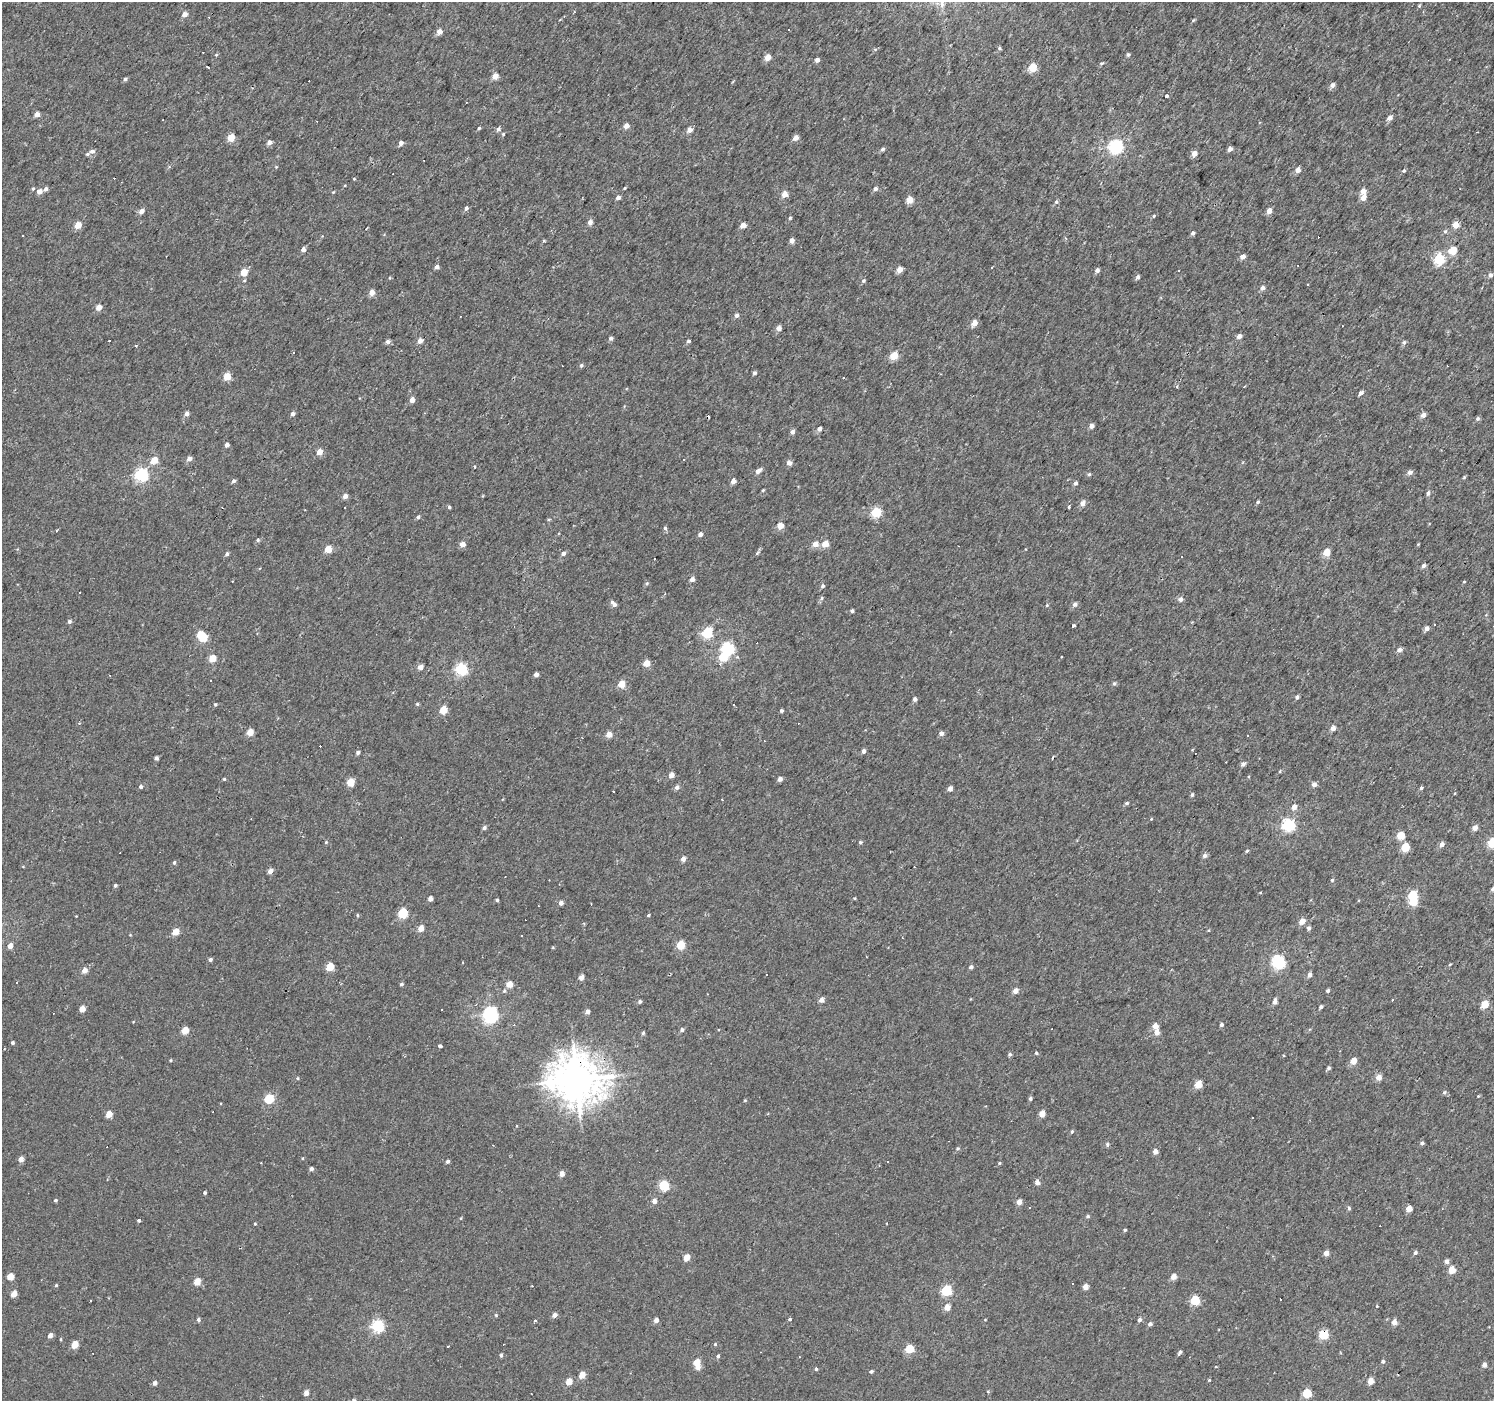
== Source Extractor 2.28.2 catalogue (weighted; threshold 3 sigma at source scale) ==
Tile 10 of 4 x 4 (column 2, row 3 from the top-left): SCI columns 1493-2984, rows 1572-2970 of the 5971 x 6007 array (HDU 1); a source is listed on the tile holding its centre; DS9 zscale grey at full resolution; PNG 1496 x 1403 px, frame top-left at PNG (2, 2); no overlay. Shown black and unused: <1% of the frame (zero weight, under 2 of 3 exposures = <1% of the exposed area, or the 3 px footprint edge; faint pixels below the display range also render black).
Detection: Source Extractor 2.28.2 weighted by HDU 2 'WHT'; one run over the whole footprint, this tile lists its part. Background 0.00425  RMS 0.0033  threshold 0.0147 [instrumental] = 3 sigma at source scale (4.5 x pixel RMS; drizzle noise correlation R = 1.50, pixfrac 1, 0.0396/0.0396 arcsec/px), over >= 5 px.
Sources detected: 410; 2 inside a brighter object's white glare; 54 cosmic-ray / hot-pixel residue — not listed; the other 354 listed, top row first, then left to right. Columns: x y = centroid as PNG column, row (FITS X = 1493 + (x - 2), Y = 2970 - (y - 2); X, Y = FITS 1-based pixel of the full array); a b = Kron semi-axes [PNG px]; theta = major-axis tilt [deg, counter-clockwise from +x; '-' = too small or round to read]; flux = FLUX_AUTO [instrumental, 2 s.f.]
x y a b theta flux
1419 6 5 4 - 0.35
185 14 5 4 - 2.2
1194 20 5 3 - 0.3
439 32 4 4 - 2.6
999 48 5 4 - 0.46
875 49 5 3 - 0.34
1128 54 4 4 - 0.63
216 55 5 3 - 0.28
768 57 4 4 - 3.8
817 60 4 4 - 1.3
1102 63 5 3 - 0.39
207 66 3 3 - 1.1
1032 67 5 5 - 9.7
495 76 4 4 - 4
125 79 5 4 - 0.62
1332 85 6 5 - 1.3
1166 96 3 3 - 2.4
37 114 4 4 - 2.6
1390 118 5 4 - 1.9
626 126 4 4 - 2.3
479 128 3 3 - 0.51
498 129 6 5 - 0.86
689 130 4 4 - 2.7
503 134 4 4 - 0.36
231 138 5 5 - 4.9
795 138 4 4 - 2.5
269 142 5 4 - 1.6
401 143 5 4 - 1.4
1116 146 6 6 - 59
883 149 5 4 - 0.65
1230 149 4 4 - 1.8
92 151 5 4 - 1.2
1194 153 5 4 - 2.6
87 154 5 4 - 0.47
423 160 2 2 - 0.24
276 167 4 4 - 0.26
1298 170 5 4 - 2.2
1404 171 5 4 - 0.47
624 188 4 3 - 0.25
33 189 5 4 - 0.36
46 189 5 4 - 1.1
875 189 5 5 - 0.88
39 191 5 4 - 2
1363 191 4 4 - 2.9
785 194 4 4 - 4
618 197 4 4 - 1.2
1363 198 5 4 - 2.8
909 200 4 4 - 6
1056 202 5 5 - 0.55
466 208 5 4 - 0.89
142 211 5 4 - 1.6
1269 211 4 4 - 2.7
1154 216 4 4 - 0.36
790 218 3 3 - 0.41
590 222 4 4 - 1.8
78 225 5 4 - 6.1
743 225 4 4 - 3.1
1455 225 5 5 - 3.6
1445 231 5 5 - 0.51
1193 233 4 4 - 0.75
22 235 3 2 - 0.52
792 240 4 4 - 2.1
544 241 5 3 - 0.3
303 250 4 4 - 1.9
1452 251 5 4 - 8.6
1243 256 5 4 - 1.9
1439 259 5 5 - 27
437 267 4 4 - 1.4
992 267 3 3 - 0.61
899 270 4 4 - 3.6
1097 270 4 4 - 1.3
244 272 5 5 - 5
1490 275 4 4 - 1.2
1138 277 5 4 - 0.83
863 281 5 5 - 0.55
1307 285 3 3 - 1.3
1263 288 5 5 - 1.4
372 293 4 4 - 3.2
99 307 4 4 - 3.1
737 315 5 4 - 1.1
974 323 4 4 - 4.2
779 328 4 4 - 2.1
1239 336 4 4 - 1.6
611 338 4 4 - 0.78
420 340 5 4 - 2.1
388 341 5 5 - 1.1
689 341 4 3 - 0.6
1404 342 5 5 - 0.65
894 356 5 4 - 8.6
581 365 5 4 - 0.52
754 373 4 4 - 0.81
227 377 5 4 - 6.3
843 378 3 3 - 0.64
1177 386 4 4 - 0.41
1361 393 5 4 - 1.2
412 400 4 4 - 2.7
187 413 4 4 - 1.4
293 414 4 4 - 1.1
1423 415 5 5 - 1.6
1478 418 5 5 - 0.65
1091 426 4 4 - 1.5
819 429 4 4 - 1.4
792 432 5 4 - 1.1
227 445 4 4 - 1.3
319 452 4 4 - 3.9
189 459 5 5 - 1.5
684 459 3 2 - 0.29
154 460 5 5 - 5.3
789 463 4 4 - 2.1
474 466 3 2 - 0.27
758 471 6 4 40 1.7
1410 472 5 4 - 1.5
1089 474 5 4 - 0.45
141 475 6 5 - 52
1464 477 5 3 - 0.32
234 481 5 4 - 0.75
733 481 4 4 - 2
1075 483 5 4 - 0.74
763 490 4 3 - 0.34
1428 493 6 4 82 0.8
345 496 4 4 - 1.8
1258 502 5 4 - 0.5
1083 503 5 4 - 2.4
449 507 4 4 - 0.51
1069 507 4 3 - 0.91
876 512 5 5 - 19
418 517 5 4 - 0.62
780 526 4 4 - 5.2
665 528 5 5 - 0.57
700 534 4 4 - 1.4
258 540 4 4 - 0.47
462 544 4 4 - 3
815 544 5 5 - 3
825 544 4 4 - 5.1
1418 544 5 3 - 0.27
328 549 5 4 - 6
1326 552 5 4 - 5.7
563 553 5 4 - 0.99
227 554 5 4 - 0.71
655 559 3 2 - 0.24
1423 566 5 4 - 1.1
692 579 4 4 - 1.9
1464 582 4 2 - 0.25
647 583 5 4 - 0.42
823 586 4 4 - 0.79
79 592 3 2 - 0.3
821 598 6 4 31 0.58
1181 599 5 5 - 1.3
614 604 8 4 -44 1.2
1075 604 5 4 - 1.2
1047 605 5 3 - 0.32
852 611 4 3 - 0.64
69 621 5 4 - 0.75
1434 624 3 2 - 0.42
1074 625 4 3 - 0.94
1427 628 4 4 - 1.6
707 633 6 5 - 24
202 637 8 5 -47 15
728 649 6 6 - 42
1399 650 4 4 - 1.5
212 658 5 4 - 5.2
646 663 4 4 - 4.9
420 667 5 4 - 2.2
461 669 5 5 - 40
536 674 4 4 - 1.4
1114 683 6 5 - 0.49
621 684 5 4 - 5.1
1297 697 5 4 - 0.74
915 699 4 4 - 0.96
215 704 4 3 - 0.4
417 704 4 4 - 0.42
443 710 5 5 - 8.6
781 711 4 3 - 0.58
1333 728 4 4 - 2
250 732 4 4 - 5.2
941 733 5 4 - 1.4
609 734 4 4 - 3.6
1248 736 3 2 - 0.38
863 751 5 4 - 1.1
358 753 4 4 - 0.91
156 758 4 3 - 0.99
1243 764 5 4 - 1.1
1280 771 5 3 - 0.27
671 775 4 4 - 2.6
224 779 3 3 - 0.35
780 779 4 4 - 1.5
350 782 5 5 - 7.9
1314 784 5 4 - 1.5
141 787 5 4 - 0.77
677 787 5 5 - 1.1
1421 788 4 3 - 0.56
950 789 4 4 - 2
1192 795 5 4 - 0.5
722 800 3 2 - 0.39
1127 803 5 4 - 0.54
1294 807 5 4 - 2.3
1151 819 4 3 - 0.24
1288 825 6 5 - 48
484 828 4 4 - 0.82
1475 828 4 4 - 2.6
1401 836 5 5 - 8.6
326 842 5 4 - 0.37
860 842 5 3 - 0.41
1492 843 5 5 - 15
1442 844 4 4 - 1.8
1405 847 5 5 - 12
1247 851 5 4 - 0.37
1205 855 5 5 - 1.2
683 859 5 4 - 1.7
174 862 5 4 - 0.52
270 871 4 4 - 2.2
1332 880 5 4 - 0.37
115 885 4 4 - 0.55
1493 889 4 4 - 0.99
1260 892 3 3 - 0.74
1412 895 5 5 - 17
854 898 3 3 - 0.26
430 899 4 4 - 1.8
497 900 3 3 - 0.52
561 903 4 4 - 1.4
403 913 5 5 - 19
357 915 4 3 - 0.34
648 915 4 3 - 0.4
1302 921 5 4 - 3.6
421 928 5 4 - 3.1
1309 928 5 4 - 0.84
175 932 5 4 - 4.8
521 936 3 2 - 0.42
680 945 5 5 - 9.9
10 946 5 4 - 2
553 948 4 3 - 0.27
210 960 4 4 - 0.72
1278 962 6 6 - 51
1450 964 5 3 - 0.3
330 967 5 4 - 9.5
971 967 4 3 - 1.1
84 970 5 4 - 2.6
1310 975 5 4 - 1.4
581 977 4 4 - 3
16 982 3 2 - 0.39
401 984 4 3 - 0.56
509 984 5 4 - 3.8
504 991 5 4 - 0.47
1015 991 5 4 - 2.3
1328 991 4 4 - 0.76
821 1000 4 4 - 2.3
640 1001 4 4 - 0.76
1275 1002 5 4 - 1.5
1485 1004 5 4 - 7.3
1321 1007 4 3 - 0.74
82 1009 4 4 - 3.5
588 1011 4 4 - 1.6
490 1015 6 6 - 82
1221 1025 4 4 - 0.83
1155 1026 4 4 - 2.8
185 1030 5 4 - 6.4
682 1030 5 4 - 0.96
1157 1032 6 5 - 2.2
643 1033 4 4 - 0.59
12 1043 3 3 - 0.6
440 1046 3 3 - 5.2
1036 1053 4 4 - 0.47
1010 1054 4 4 - 0.69
1284 1055 3 3 - 0.7
171 1060 4 3 - 0.28
1353 1061 4 4 - 4.9
1329 1068 5 4 - 0.56
1378 1077 5 5 - 2.8
298 1078 4 3 - 0.32
576 1080 15 13 -12 930
1198 1084 5 4 - 6.6
1444 1092 6 5 - 0.56
1478 1096 3 3 - 0.23
1030 1098 4 4 - 0.69
269 1099 5 5 - 16
745 1100 4 3 - 0.26
1042 1113 4 4 - 3.7
109 1114 4 4 - 4.3
1252 1117 3 2 - 0.27
1072 1131 4 4 - 0.39
1422 1143 4 4 - 0.76
1107 1145 6 4 -89 0.54
958 1148 5 5 - 0.49
1155 1151 4 4 - 2.1
302 1158 4 2 - 0.23
21 1159 4 4 - 2.3
448 1161 4 4 - 0.9
1000 1163 4 4 - 0.36
311 1169 4 4 - 0.98
562 1174 4 4 - 2.6
1037 1183 4 4 - 1.9
664 1186 5 5 - 22
205 1193 3 3 - 0.55
55 1200 4 4 - 0.45
654 1201 4 4 - 1.9
1019 1202 4 4 - 2.3
1029 1208 3 2 - 0.34
1349 1208 4 4 - 0.58
1409 1209 4 4 - 4.2
1088 1216 5 4 - 0.52
461 1218 4 3 - 0.25
139 1220 4 3 - 0.59
255 1224 4 3 - 0.31
1125 1230 3 3 - 0.48
1326 1253 4 4 - 2.6
1415 1253 4 4 - 0.79
686 1258 5 4 - 4.7
1446 1261 4 4 - 1.6
1452 1270 5 4 - 5.8
10 1276 5 4 - 4.4
1173 1277 4 4 - 2.8
197 1282 5 4 - 5
1073 1284 3 2 - 0.21
56 1285 4 4 - 0.36
1085 1287 4 4 - 3.2
946 1290 5 5 - 25
14 1294 5 4 - 3.4
1195 1300 5 5 - 14
90 1301 3 3 - 0.85
1377 1306 4 3 - 0.26
947 1307 5 5 - 3.1
496 1315 4 4 - 0.36
554 1315 4 4 - 1.7
790 1319 4 3 - 0.46
198 1320 4 4 - 0.69
656 1320 4 4 - 1.6
1140 1320 4 4 - 0.98
535 1321 3 3 - 1.1
1394 1322 4 4 - 2.6
1150 1324 4 4 - 1
378 1326 6 5 - 42
50 1335 5 4 - 1.5
1323 1335 5 5 - 17
715 1344 4 3 - 0.28
74 1345 5 4 - 5.8
909 1349 5 4 - 13
1180 1352 5 3 - 0.76
501 1355 4 3 - 0.69
718 1356 4 4 - 0.6
799 1357 3 2 - 0.2
1383 1361 4 4 - 0.75
697 1362 5 4 - 5.5
1484 1365 4 4 - 1.5
697 1367 5 4 - 2.2
816 1369 5 4 - 0.4
871 1371 4 4 - 0.55
582 1375 4 4 - 4.4
1209 1380 4 3 - 0.28
1370 1381 4 4 - 4.3
569 1382 4 4 - 4.8
155 1383 4 4 - 1.1
988 1391 5 3 - 0.29
306 1393 4 4 - 2.1
1307 1393 5 5 - 15
Overlapping masked pixels (flux is a lower limit): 2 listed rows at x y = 576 1080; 1323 1335
Isophote crosses this tile's border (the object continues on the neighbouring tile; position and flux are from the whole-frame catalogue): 2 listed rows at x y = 1492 843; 1493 889